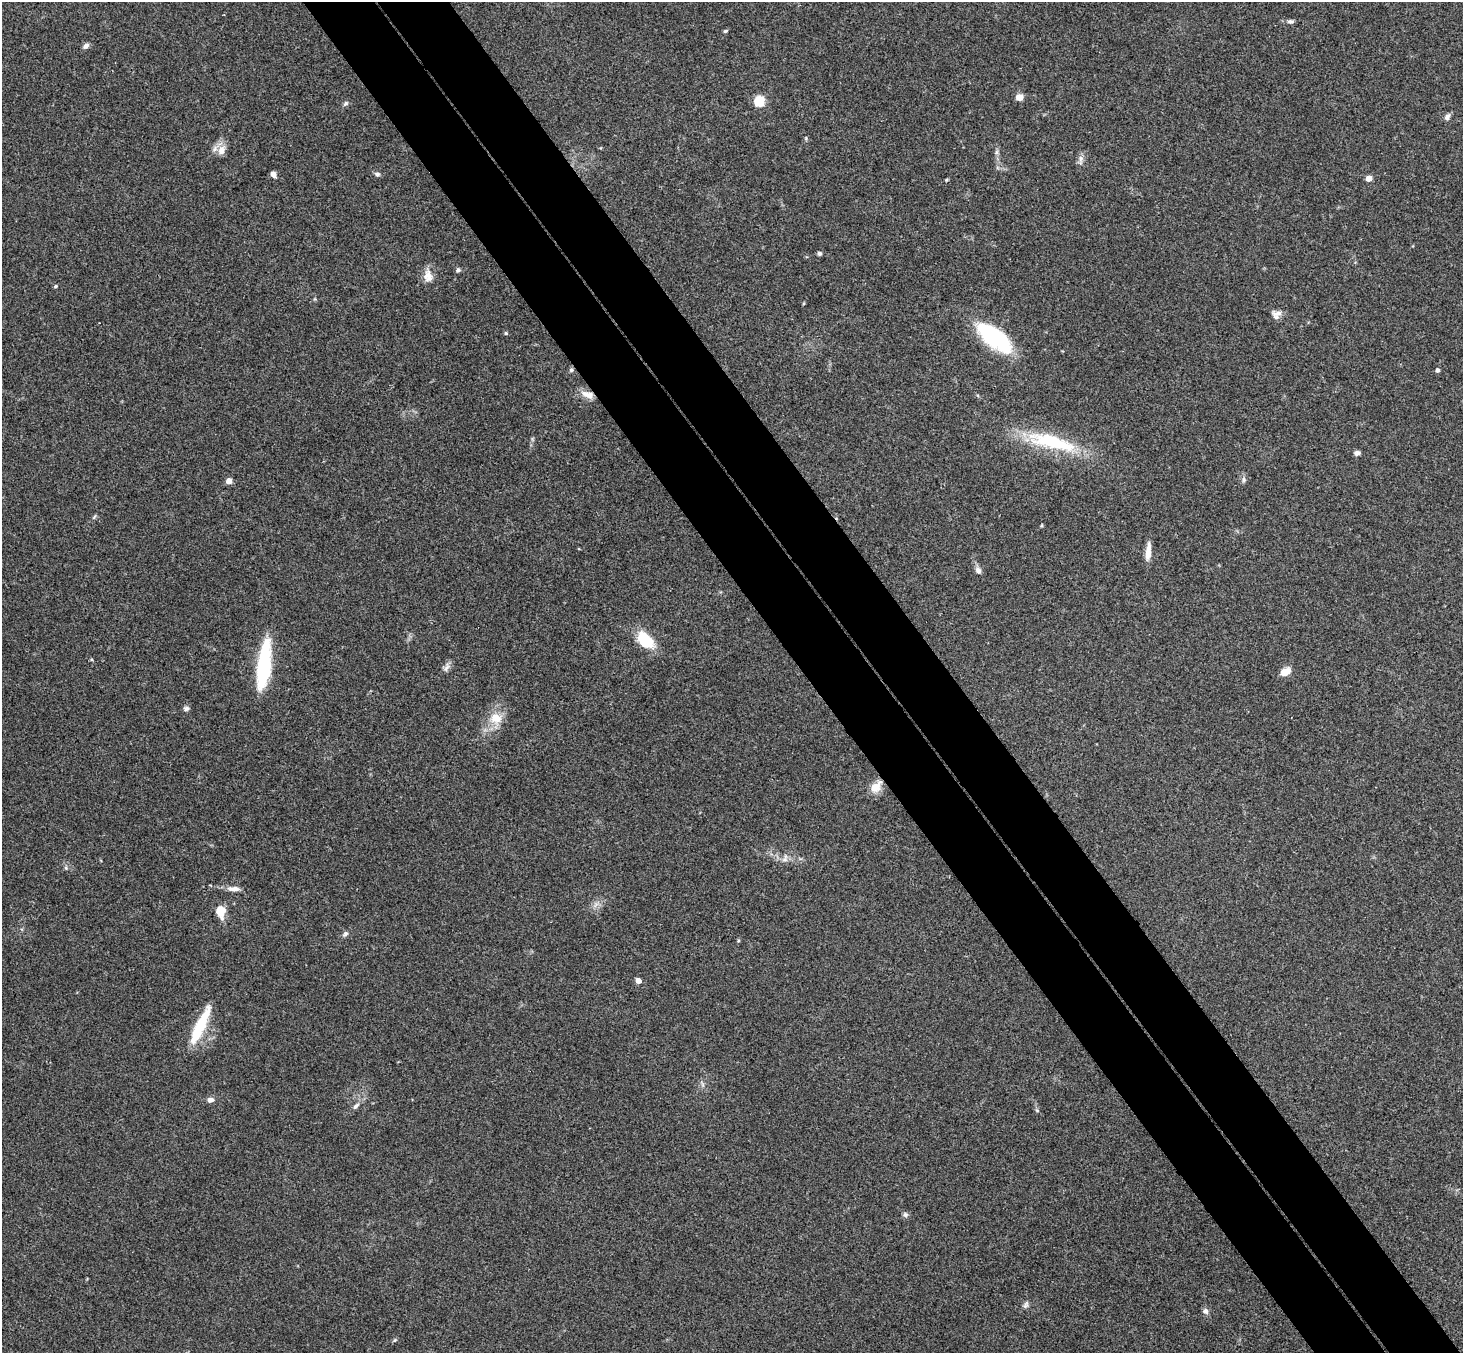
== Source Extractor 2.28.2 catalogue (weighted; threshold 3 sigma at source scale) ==
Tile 6 of 4 x 4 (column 2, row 2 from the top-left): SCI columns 1514-2974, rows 3032-4382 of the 5945 x 5926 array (HDU 1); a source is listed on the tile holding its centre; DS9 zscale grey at full resolution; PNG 1465 x 1355 px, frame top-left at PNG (2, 2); no overlay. Shown black and unused: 10% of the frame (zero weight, under 3 of 4 exposures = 6% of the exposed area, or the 3 px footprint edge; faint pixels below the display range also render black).
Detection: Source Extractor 2.28.2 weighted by HDU 2 'WHT'; one run over the whole footprint, this tile lists its part. Background 0.188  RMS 0.008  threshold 0.0361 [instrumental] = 3 sigma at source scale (4.5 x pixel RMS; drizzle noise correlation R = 1.50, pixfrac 1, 0.05/0.05 arcsec/px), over >= 5 px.
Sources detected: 56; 1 inside a brighter object's white glare — not listed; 1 inside a brighter listed object's ellipse — not listed separately; the other 54 listed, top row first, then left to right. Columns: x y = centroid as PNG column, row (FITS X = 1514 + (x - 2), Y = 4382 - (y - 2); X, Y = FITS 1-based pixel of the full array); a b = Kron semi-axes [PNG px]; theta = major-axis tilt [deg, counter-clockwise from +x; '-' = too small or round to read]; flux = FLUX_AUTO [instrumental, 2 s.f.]
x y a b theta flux
1291 21 9 5 0 2.1
725 31 6 4 17 1.1
86 46 8 5 39 3
1019 97 7 6 - 7.4
759 101 5 5 - 60
345 103 8 5 40 1.9
1447 117 9 6 57 2.8
806 138 6 3 73 0.91
221 150 14 9 68 7.3
997 152 7 4 71 1.7
1081 158 9 6 90 3.2
273 174 6 5 - 4.2
377 174 8 5 -7 2
1369 178 4 4 - 11
946 180 5 3 - 0.8
819 253 5 5 - 1.7
458 270 6 5 - 2
428 276 17 11 -84 8.1
56 286 5 3 - 1.2
804 303 5 3 - 0.77
1278 313 14 7 7 4.2
506 333 5 4 - 1.1
992 337 47 18 -36 64
571 370 5 5 - 1.5
1437 370 4 4 - 2.6
587 394 17 8 -17 7.6
1051 442 63 16 -15 62
1357 453 7 5 -4 2.7
1244 479 7 6 - 2.2
229 481 4 4 - 10
94 517 8 4 55 1.3
1148 552 21 6 85 9.1
978 570 9 7 -64 3.6
645 640 15 10 -49 36
264 665 49 12 83 67
446 667 13 6 68 3.4
1286 672 11 7 28 10
186 708 7 6 - 2
496 718 18 15 1 14
876 788 15 13 44 9.3
785 859 13 7 66 3.8
66 868 6 4 -46 1.2
234 889 16 6 -2 5.5
220 911 13 10 -82 12
345 934 8 6 44 2
638 981 4 4 - 7.5
200 1025 48 10 65 32
210 1100 7 6 - 4
356 1106 10 6 48 2.8
1037 1110 5 5 - 1
905 1214 7 6 - 2
1026 1305 9 6 62 2.3
1205 1311 8 7 - 2.7
395 1340 5 5 - 1.1
Overlapping masked pixels (flux is a lower limit): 1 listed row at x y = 587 394